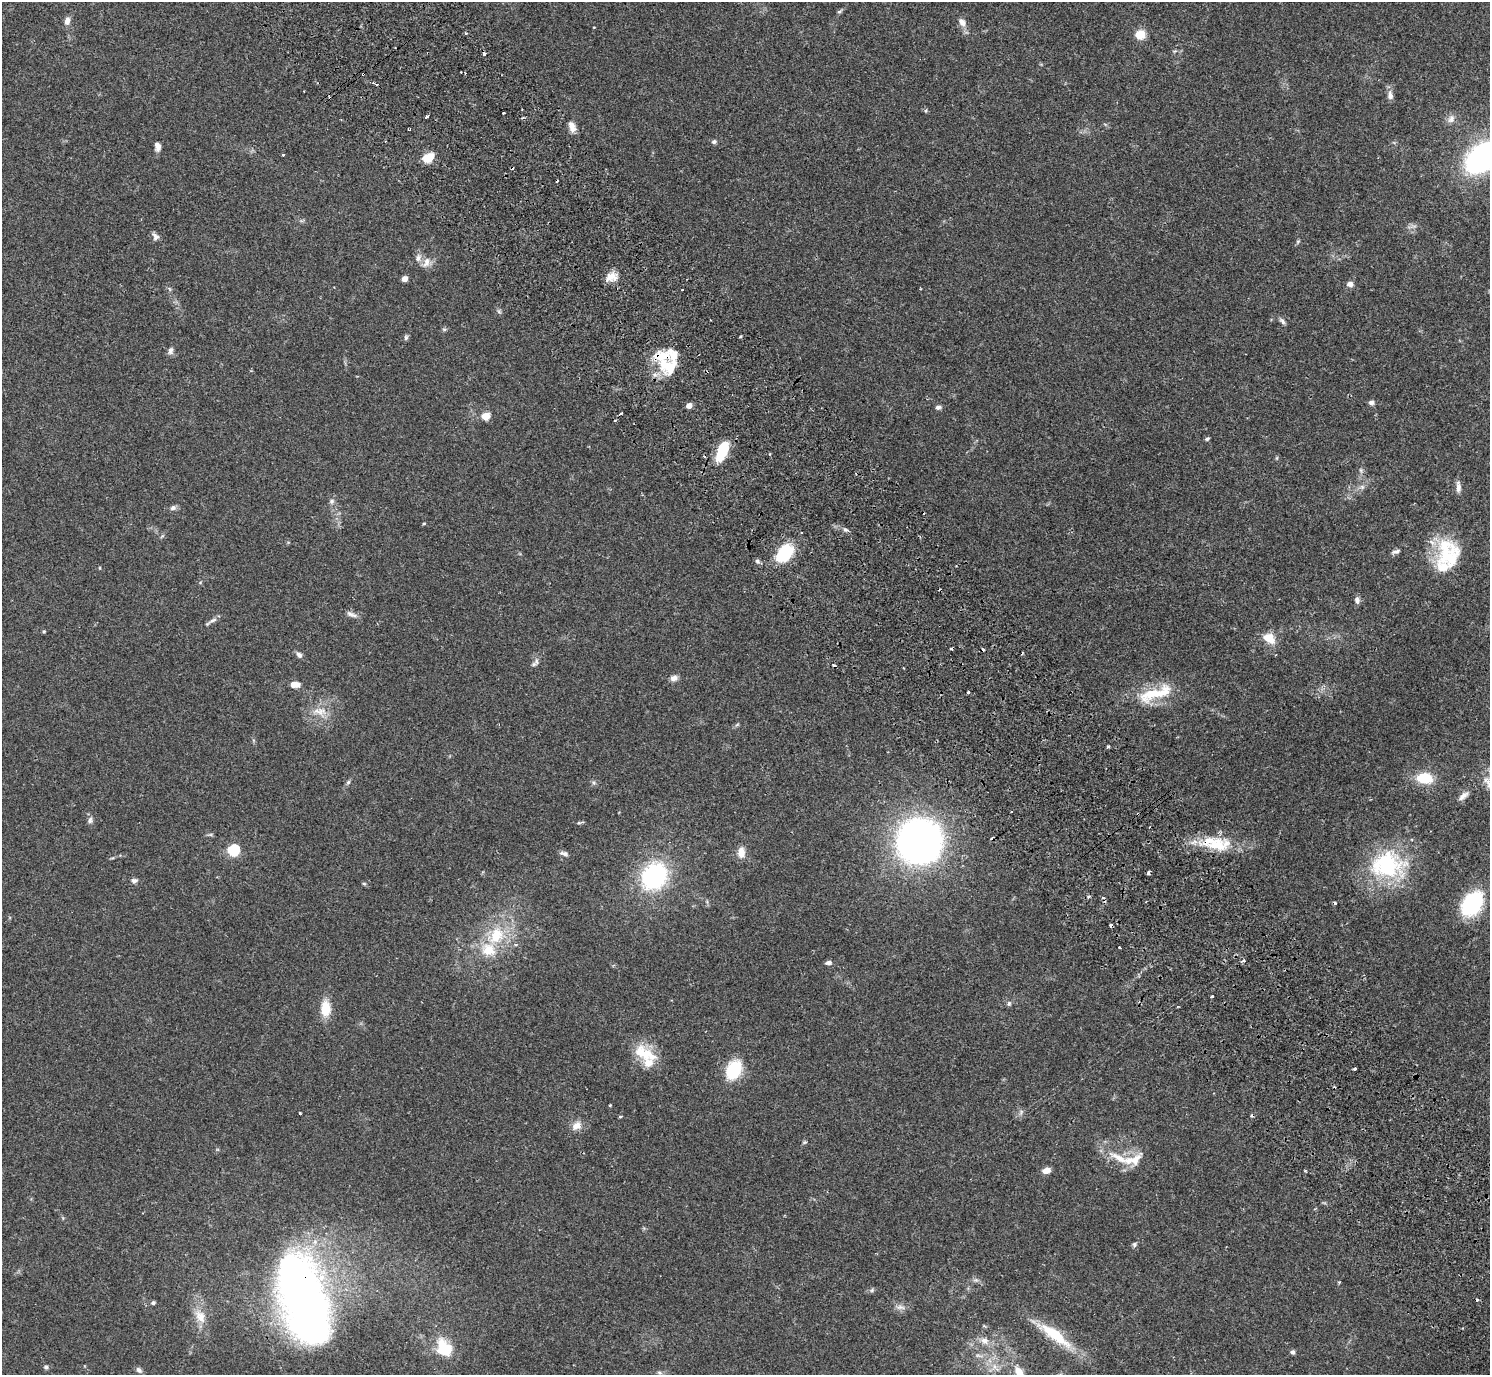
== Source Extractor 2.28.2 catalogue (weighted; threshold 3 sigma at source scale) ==
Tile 6 of 4 x 4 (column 2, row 2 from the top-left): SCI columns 1536-3023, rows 2948-4320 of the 6050 x 6033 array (HDU 1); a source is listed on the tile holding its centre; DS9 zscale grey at full resolution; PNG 1492 x 1377 px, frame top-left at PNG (2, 2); no overlay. Shown black and unused: <1% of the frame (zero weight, under 2 of 3 exposures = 3% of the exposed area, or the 3 px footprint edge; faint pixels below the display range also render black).
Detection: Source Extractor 2.28.2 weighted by HDU 2 'WHT'; one run over the whole footprint, this tile lists its part. Background 0.108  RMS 0.0067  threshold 0.03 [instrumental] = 3 sigma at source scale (4.5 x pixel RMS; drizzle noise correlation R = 1.50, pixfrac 1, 0.05/0.05 arcsec/px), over >= 5 px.
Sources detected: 150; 1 too faint to see at this stretch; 18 cosmic-ray / hot-pixel residue — not listed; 11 inside a brighter listed object's ellipse — not listed separately; the other 120 listed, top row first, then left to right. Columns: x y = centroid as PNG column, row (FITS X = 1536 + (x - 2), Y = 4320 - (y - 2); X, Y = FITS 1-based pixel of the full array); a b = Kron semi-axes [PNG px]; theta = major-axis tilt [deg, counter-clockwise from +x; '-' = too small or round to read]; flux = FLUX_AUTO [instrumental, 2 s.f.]
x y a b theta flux
839 11 8 5 30 1.2
67 21 9 7 74 3.7
962 22 12 9 -54 4
594 27 4 2 - 0.38
1140 34 7 7 - 16
1174 51 8 4 15 0.99
484 54 4 3 - 3.6
363 74 3 3 - 1.3
1390 95 13 8 -83 3.3
926 111 5 5 - 0.84
503 113 3 2 - 1.5
427 116 4 3 - 2.2
523 118 5 3 - 0.78
1451 119 12 9 63 3.6
572 127 14 8 -70 4.7
714 142 6 5 - 1.6
157 147 11 7 -80 3.2
283 155 3 3 - 1.5
1483 157 36 23 41 140
428 158 10 8 33 14
155 236 10 7 -55 2.6
1298 242 7 4 70 1
426 262 16 10 65 5.1
611 277 16 11 19 6.7
404 279 5 4 - 5.7
1350 284 8 6 -6 3
682 290 3 2 - 0.8
499 311 7 5 -46 1.2
1282 321 10 5 -49 1.9
444 329 6 5 - 1
406 337 7 5 80 1.3
170 351 10 7 74 2.3
668 366 26 24 -26 26
1371 402 7 6 - 2
689 405 5 4 - 5.1
938 407 7 5 4 1.8
621 413 3 2 - 0.95
485 416 5 5 - 19
615 420 3 3 - 0.73
1207 439 6 4 29 1
722 451 23 10 68 22
1277 458 6 4 89 0.74
1361 470 7 5 80 1.5
1362 487 8 6 0 2.2
1458 487 16 6 -88 3.3
332 501 7 7 - 2
173 508 8 7 - 2.1
424 523 5 3 - 0.59
845 530 8 4 -9 1.4
801 532 3 2 - 0.86
162 536 7 4 45 0.94
1396 551 10 5 13 2.1
785 553 20 13 51 33
1447 555 33 30 10 36
757 561 6 5 - 1.5
100 568 5 3 - 0.53
1357 600 10 6 -84 2.5
350 614 11 7 -32 2.7
213 620 15 5 25 2.6
44 631 4 4 - 0.88
1269 638 13 9 -29 12
299 655 9 6 -47 2.3
537 661 12 6 85 2.4
674 678 10 7 4 3.1
295 684 10 6 -5 6
968 692 3 3 - 0.83
1155 694 55 16 19 29
320 712 23 13 -11 10
1108 747 3 3 - 1.2
1424 778 15 10 -6 20
348 782 6 5 - 1.2
594 782 8 5 -55 1.4
1463 796 14 7 38 3.8
90 820 9 7 74 2.2
579 823 6 4 -17 0.82
210 835 7 4 0 1.1
919 841 35 33 32 350
1217 845 39 19 6 27
233 850 6 6 - 71
741 852 13 9 -88 6.4
564 853 11 5 -12 2.1
1387 865 45 37 -1 62
654 876 30 25 55 75
134 880 8 6 -3 2
364 883 6 4 -1 0.79
1335 903 4 3 - 0.85
1472 904 22 15 57 66
496 936 29 21 59 31
1243 960 5 4 - 1.8
828 963 8 5 6 1.9
1212 996 3 3 - 2.1
1009 1003 7 5 74 1.3
325 1008 19 11 90 13
646 1054 29 17 -18 18
1355 1068 3 3 - 1.4
734 1070 19 13 62 33
1021 1112 10 5 64 1.8
300 1113 3 3 - 1.5
620 1117 3 3 - 1.9
577 1126 14 10 34 5.7
804 1142 6 4 26 0.92
1119 1158 33 9 -28 13
1046 1170 8 6 14 5.5
1305 1171 3 2 - 0.68
1134 1244 6 6 - 1.3
976 1280 7 6 - 1.7
1339 1282 4 3 - 0.66
872 1290 7 4 46 1.1
303 1298 82 37 -74 490
153 1303 5 4 - 1.2
900 1307 13 6 0 3.1
200 1316 22 13 -63 11
1054 1335 51 12 -36 30
984 1341 12 10 -25 5.2
444 1348 22 16 -57 22
1292 1352 5 4 - 1.9
979 1356 12 4 -9 2.1
46 1367 5 5 - 1.3
139 1370 9 6 -41 2.2
1020 1374 30 9 -54 12
Overlapping masked pixels (flux is a lower limit): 4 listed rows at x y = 363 74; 668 366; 1217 845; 303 1298
Isophote crosses this tile's border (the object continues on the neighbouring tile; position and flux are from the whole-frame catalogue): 2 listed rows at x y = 1483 157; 1020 1374